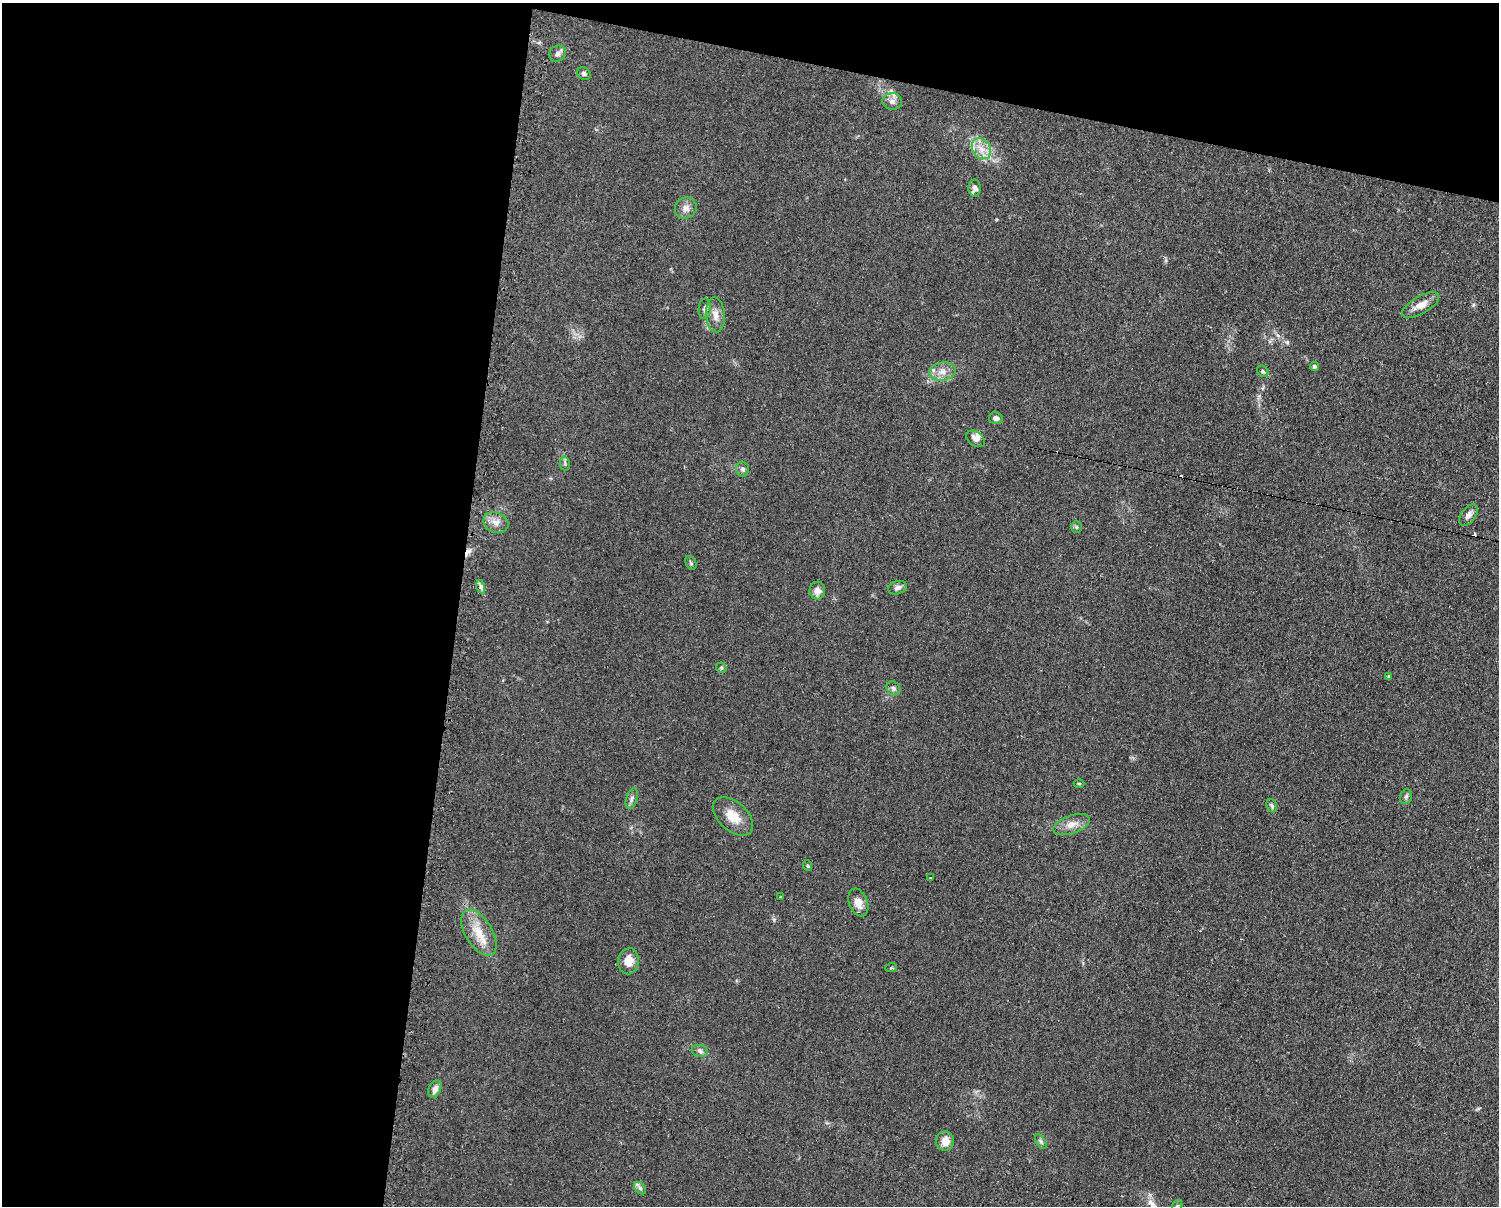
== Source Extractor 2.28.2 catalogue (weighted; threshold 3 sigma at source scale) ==
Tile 1 of 3 x 4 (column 1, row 1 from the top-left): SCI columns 123-1619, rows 3611-4814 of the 4863 x 4814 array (HDU 1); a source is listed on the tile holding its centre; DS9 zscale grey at full resolution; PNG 1501 x 1208 px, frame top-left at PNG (2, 3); each listed source drawn as its Kron ellipse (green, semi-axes under 4 px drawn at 4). Shown black and unused: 36% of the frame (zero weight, under 2 of 3 exposures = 2% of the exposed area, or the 3 px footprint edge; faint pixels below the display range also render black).
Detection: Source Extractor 2.28.2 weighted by HDU 2 'WHT'; one run over the whole footprint, this tile lists its part. Background 0.098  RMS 0.011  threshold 0.0502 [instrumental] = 3 sigma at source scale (4.5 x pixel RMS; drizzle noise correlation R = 1.50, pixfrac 1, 0.05/0.05 arcsec/px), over >= 5 px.
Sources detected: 52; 4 cosmic-ray / hot-pixel residue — neither listed nor drawn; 3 inside a brighter listed object's ellipse — not listed separately; the other 45 listed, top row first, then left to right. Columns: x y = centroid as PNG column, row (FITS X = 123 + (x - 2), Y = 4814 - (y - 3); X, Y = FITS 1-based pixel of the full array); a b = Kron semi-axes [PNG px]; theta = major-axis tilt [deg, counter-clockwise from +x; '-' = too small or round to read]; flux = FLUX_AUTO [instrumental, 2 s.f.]
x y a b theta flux
557 54 9 7 37 4
584 73 7 6 - 3
892 101 10 8 -3 5.7
981 149 11 8 -53 10
975 188 8 6 -89 4.8
686 208 11 10 - 7.2
1421 305 21 8 30 11
705 309 10 6 88 4.3
715 315 17 9 -86 9.8
1314 366 4 4 - 2.6
1263 371 6 5 - 1.9
943 372 13 9 10 9.2
996 418 7 5 -12 5.5
976 439 10 7 -36 5.4
565 464 7 5 -80 2.1
743 469 7 6 - 3.2
1468 515 12 7 52 5.7
496 522 13 10 -23 8.4
1076 527 6 5 - 1.7
691 563 7 5 -61 1.8
481 587 7 4 -72 2.7
897 588 9 6 20 4.1
817 591 9 8 - 7.6
721 668 5 5 - 1.6
1389 677 4 3 - 2
893 688 7 6 - 3.3
1079 784 5 3 - 1.1
1406 797 7 5 74 2.4
632 798 11 5 74 3.5
1272 806 7 5 -69 2.2
733 816 24 14 -42 20
1071 825 19 9 19 11
808 866 5 3 - 1.2
931 878 2 2 - 1.2
780 897 3 3 - 2.5
858 903 14 9 -69 9.6
479 933 26 13 -59 24
629 961 13 10 80 14
891 968 6 4 18 1.3
700 1051 8 6 -17 3
435 1089 9 6 67 6.9
945 1141 9 9 - 12
1041 1142 8 4 -58 2.4
640 1188 7 4 -45 2.6
1177 1206 6 5 - 1.8
Isophote crosses this tile's border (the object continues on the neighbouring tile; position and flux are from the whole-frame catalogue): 1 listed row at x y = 1177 1206